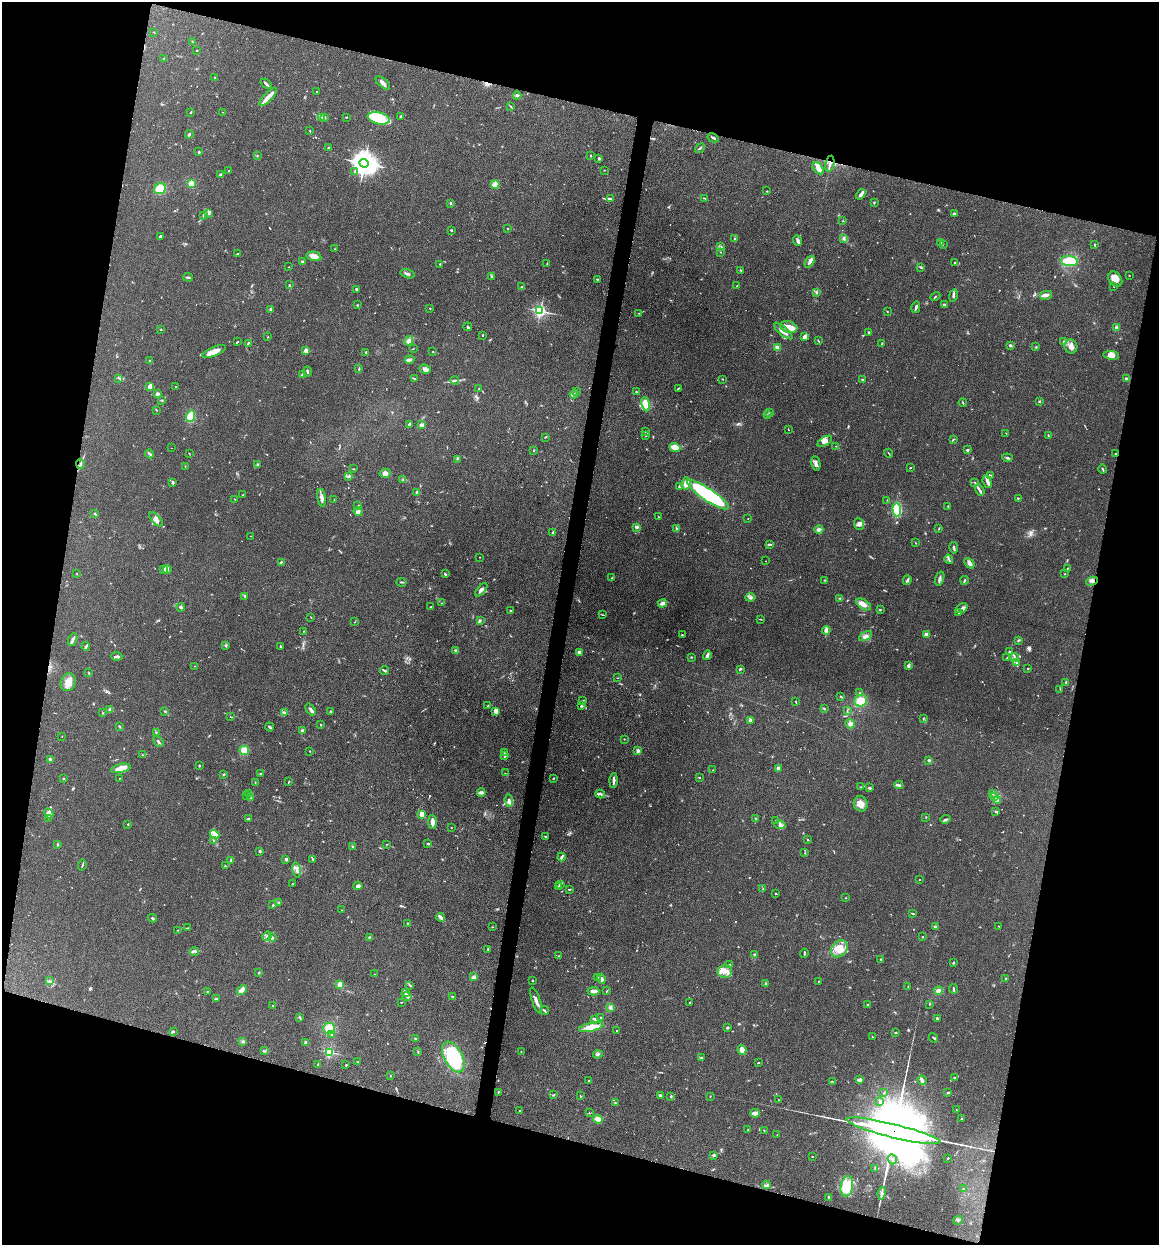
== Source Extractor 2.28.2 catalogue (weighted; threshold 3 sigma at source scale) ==
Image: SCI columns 340-4964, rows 795-5765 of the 6832 x 5775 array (HDU 1 of 3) = the unmasked area's bounding box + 8 px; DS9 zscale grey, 4 x 4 block average (1 PNG px = mean of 4 x 4 image px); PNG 1161 x 1247 px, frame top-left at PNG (2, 2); each listed source drawn as its Kron ellipse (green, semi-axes under 4 px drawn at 4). Shown black and unused: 30% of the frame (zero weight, under 3 of 4 exposures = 2% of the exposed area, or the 3 px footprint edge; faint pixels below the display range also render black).
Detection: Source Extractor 2.28.2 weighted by HDU 2 'WHT'. Background 0.167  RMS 0.0077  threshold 0.0347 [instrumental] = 3 sigma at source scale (4.5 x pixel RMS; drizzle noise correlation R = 1.50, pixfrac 1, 0.05/0.05 arcsec/px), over >= 5 px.
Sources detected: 771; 9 too faint to see at this stretch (4 x 4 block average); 1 inside a brighter object's white glare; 4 cosmic-ray / hot-pixel residue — neither listed nor drawn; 21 coinciding with a brighter row at this scale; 50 inside a brighter listed object's ellipse — not listed separately; of the other 686, all 500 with FLUX_AUTO >= 1.71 (the completeness limit of this list) listed and drawn (186 fainter detections not listed), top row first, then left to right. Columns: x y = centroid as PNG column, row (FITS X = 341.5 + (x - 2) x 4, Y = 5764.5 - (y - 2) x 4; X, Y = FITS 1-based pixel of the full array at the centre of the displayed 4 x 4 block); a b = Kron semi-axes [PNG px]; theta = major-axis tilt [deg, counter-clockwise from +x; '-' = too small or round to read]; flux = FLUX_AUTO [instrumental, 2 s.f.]
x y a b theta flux
154 32 2 2 - 2.9
192 42 2 2 - 3
196 51 2 2 - 1.8
163 59 2 2 - 1.8
215 78 2 2 - 2.6
383 83 9 3 -41 18
266 84 6 2 -42 11
316 92 2 2 - 4.3
517 96 4 2 - 7
268 97 12 4 45 28
511 106 2 2 - 2.5
191 112 2 2 - 2.9
223 112 2 2 - 2.3
400 116 3 2 - 4.5
321 117 3 2 - 6.1
324 117 4 2 - 5.4
346 117 2 2 - 2.7
379 118 11 6 -13 130
310 131 2 2 - 2.5
189 134 4 2 - 5.5
713 138 6 2 -29 8.3
328 148 4 2 - 3.9
700 148 5 2 - 4.5
198 152 2 2 - 2
257 156 2 2 - 2.3
591 156 2 2 - 3.6
599 158 2 2 - 10
364 163 5 4 - 5600
830 164 8 2 78 14
818 168 7 4 -49 23
604 170 2 2 - 2
229 171 2 2 - 4.4
355 171 3 2 - 4.2
221 174 3 2 - 8.3
191 183 2 2 - 220
495 184 4 3 - 29
160 189 6 5 - 74
767 191 2 2 - 2.6
861 194 6 3 57 14
705 198 2 2 - 3.1
611 199 4 2 - 6.9
450 203 2 2 - 3.9
874 203 3 2 - 3.8
209 213 4 3 - 6.3
954 214 3 3 - 6
204 215 3 2 - 6.8
843 221 2 2 - 2.6
508 229 2 2 - 3.7
451 230 2 2 - 6.1
160 237 3 2 - 7.6
735 238 2 2 - 4.6
843 238 4 2 - 6.4
798 241 5 2 - 11
941 243 4 2 - 5.8
1094 244 2 2 - 2.7
943 245 2 2 - 2.4
720 247 4 2 - 5.9
334 249 2 2 - 5.3
720 252 2 2 - 2.1
237 254 3 2 - 4.9
314 256 7 4 -12 34
302 261 2 2 - 6.3
1069 261 8 5 -7 120
810 262 7 3 58 13
547 263 2 2 - 2
955 263 3 2 - 3.3
440 264 2 2 - 5.7
289 267 2 2 - 2.3
921 267 2 2 - 2.7
741 270 3 2 - 3.7
407 274 7 2 -15 9.4
1129 275 2 2 - 1.7
492 276 2 2 - 7.3
188 277 5 2 - 5.2
597 279 3 2 - 3.9
1115 279 8 6 -53 40
289 285 2 2 - 2.7
737 286 2 2 - 3.5
1114 286 2 2 - 2
522 287 2 2 - 1.8
356 289 2 2 - 7.8
816 292 4 2 - 5.5
953 295 6 2 79 11
1046 295 6 3 12 14
935 296 5 2 - 4
358 305 2 2 - 2.6
945 305 2 2 - 17
916 307 6 2 77 11
430 308 2 2 - 4.3
270 309 2 2 - 9.5
540 311 2 2 - 1200
887 311 2 2 - 3
639 313 2 2 - 2
468 327 4 2 - 4.9
789 327 9 6 -17 45
1117 328 3 3 - 10
161 330 2 2 - 3.2
783 331 11 4 -41 27
868 332 2 2 - 10
482 335 3 2 - 2.5
268 337 2 2 - 2.2
804 337 4 3 - 20
409 341 5 4 - 16
818 341 4 2 - 3.4
237 342 2 2 - 2.7
1064 342 3 3 - 6.9
248 343 3 2 - 4.6
881 344 3 2 - 2.8
1010 345 3 2 - 7.5
1036 347 3 2 - 4.4
1071 347 7 6 - 29
777 348 3 3 - 11
413 349 2 2 - 1.7
306 351 2 2 - 100
214 352 13 4 22 49
433 352 2 2 - 2.1
366 353 2 2 - 3.6
1111 355 8 4 -8 33
149 360 3 2 - 2.5
409 360 5 2 - 13
359 369 2 2 - 3.8
425 369 6 2 -18 11
307 371 5 2 - 6.8
303 375 3 2 - 11
119 378 2 2 - 3.9
414 379 3 2 - 4.1
723 379 2 2 - 3.6
862 379 3 2 - 4.5
1126 379 2 2 - 11
455 380 4 2 - 5.5
150 386 4 3 - 20
176 387 3 2 - 2.2
678 388 3 2 - 3.5
478 389 2 2 - 2.4
576 392 2 2 - 12
636 392 2 2 - 4.9
157 394 3 2 - 13
574 394 4 2 - 16
162 400 3 2 - 3.8
1039 402 3 2 - 4
963 403 4 2 - 3.1
646 404 7 4 -79 55
156 410 2 2 - 2.5
769 413 2 2 - 1.8
767 415 2 2 - 2.7
190 416 6 4 71 70
409 425 3 2 - 5.7
422 425 3 2 - 14
788 429 2 2 - 2.2
645 432 3 2 - 4.8
1006 433 2 2 - 2.8
1048 435 2 2 - 2.8
646 436 2 2 - 3.7
545 437 3 2 - 2.8
953 439 3 2 - 3.9
825 441 8 4 33 28
836 446 3 2 - 2.1
675 447 5 4 - 46
172 448 2 2 - 2.6
534 450 2 2 - 3.3
967 450 2 2 - 12
189 453 2 2 - 1.8
888 453 5 2 - 2.9
1115 453 2 2 - 2.6
149 454 4 2 - 5.1
1007 458 5 2 - 8.5
457 459 2 2 - 2.5
80 464 5 2 - 5.6
816 464 7 2 -79 12
257 465 2 2 - 2.6
185 466 2 2 - 2.3
910 468 2 2 - 3.2
353 469 2 2 - 2.8
1103 469 4 2 - 4.6
385 473 5 4 - 22
990 475 2 2 - 2.4
348 476 3 2 - 5.6
403 480 2 2 - 2.1
173 482 3 2 - 7.4
975 482 3 2 - 3
987 482 6 3 -69 17
686 483 6 5 - 31
680 487 3 3 - 13
980 490 6 2 -56 8.7
416 492 3 2 - 7.2
243 495 2 2 - 1.8
708 495 25 6 -33 580
322 498 9 3 -80 21
1018 498 2 2 - 3.2
234 499 2 2 - 1.7
334 500 2 2 - 1.9
887 500 2 2 - 2
358 506 3 2 - 2.7
948 506 2 2 - 2.7
897 510 7 4 -89 250
358 511 5 4 - 12
95 514 3 2 - 5.8
659 517 2 2 - 2.1
748 518 2 2 - 1.8
156 519 9 4 -48 21
859 524 6 5 - 19
637 527 3 2 - 11
676 528 3 2 - 4.1
939 528 4 2 - 2.8
819 529 4 4 - 13
552 533 4 2 - 3.2
251 536 2 2 - 1.7
916 543 2 2 - 2.3
769 544 3 2 - 4.8
954 548 5 2 - 10
480 557 2 2 - 2
949 559 5 2 - 7.5
766 561 2 2 - 2.2
281 562 3 2 - 5.6
969 563 6 3 -49 13
1067 568 3 2 - 2.7
163 569 3 2 - 4.9
167 570 4 3 - 9.9
76 574 2 2 - 2.3
445 574 3 2 - 7
1065 574 2 2 - 2.6
612 578 3 2 - 3
940 579 7 2 71 10
825 580 2 2 - 2
907 580 5 3 - 8.9
964 580 4 2 - 6
1092 581 6 3 23 14
402 582 5 2 - 5.7
481 590 8 2 48 15
245 596 3 2 - 6.2
750 597 5 2 - 8
840 598 4 2 - 4.5
442 603 2 2 - 2.6
662 603 4 3 - 24
863 604 8 4 -32 25
181 607 4 3 - 7.1
431 607 3 2 - 3.2
962 608 6 2 35 8.9
880 610 2 2 - 2.9
511 611 3 2 - 3.3
959 613 3 2 - 5.1
602 615 2 2 - 2.1
311 617 2 2 - 1.7
760 619 4 2 - 3.2
480 620 2 2 - 4.3
355 622 4 2 - 2.1
826 630 4 3 - 9.4
304 631 2 2 - 2.5
682 634 2 2 - 3.4
926 635 3 3 - 16
865 636 7 3 31 15
73 639 6 3 67 16
1018 641 3 2 - 3.8
226 646 3 2 - 5.8
280 646 3 2 - 5.3
86 647 4 2 - 9.6
456 651 3 3 - 12
579 652 3 3 - 9.4
1009 652 4 3 - 7.9
707 655 5 2 - 16
117 656 5 2 - 14
691 657 2 2 - 3.3
1007 658 2 2 - 4.8
1015 658 4 2 - 8.8
1017 663 2 2 - 6.3
195 666 2 2 - 2.1
908 666 4 3 - 12
1028 668 2 2 - 2.7
740 669 4 2 - 4.9
384 670 5 2 - 7.9
89 673 3 2 - 3.6
617 678 3 2 - 2
68 682 9 7 69 42
1066 682 2 2 - 4.1
1060 689 2 2 - 1.8
860 693 2 2 - 4.2
841 697 3 2 - 3.7
583 700 2 2 - 2.9
796 701 2 2 - 1.8
861 701 6 5 - 63
488 706 3 2 - 4.3
581 706 3 2 - 5.5
824 708 2 2 - 3.1
110 710 3 3 - 13
311 710 7 2 -51 16
165 711 2 2 - 4.9
330 711 3 2 - 4.5
496 711 3 3 - 19
847 711 4 2 - 4.1
103 713 2 2 - 2.5
284 713 3 2 - 4.6
230 717 3 2 - 2.4
923 718 2 2 - 2.8
751 720 4 3 - 10
850 724 5 4 - 15
321 725 2 2 - 2.8
119 726 3 2 - 3.1
270 727 4 2 - 6.1
303 731 3 3 - 10
156 732 2 2 - 2.3
62 736 2 2 - 2.1
624 739 2 2 - 2.5
158 741 6 2 -50 6.6
244 750 4 4 - 46
310 751 2 2 - 2.2
638 751 3 3 - 12
505 752 2 2 - 1.8
142 755 3 2 - 3.7
505 756 3 2 - 8.1
50 759 4 2 - 9.2
929 760 2 2 - 27
199 766 3 2 - 3.6
121 768 10 3 14 67
778 768 4 3 - 8.3
713 770 2 2 - 3.2
260 773 2 2 - 2.3
505 773 2 2 - 2.1
223 774 2 2 - 3.7
120 778 2 2 - 2.1
554 778 2 2 - 3
700 778 3 2 - 3
64 779 3 2 - 3.6
613 780 7 2 87 19
255 782 2 2 - 2
289 782 3 2 - 3.5
899 785 4 2 - 9.5
861 787 3 2 - 3.3
869 788 3 2 - 5.5
481 792 4 3 - 12
249 793 3 2 - 5.5
600 794 4 2 - 6.9
993 794 2 2 - 1.7
247 795 2 2 - 2.6
995 797 2 2 - 2.3
250 798 3 2 - 3.9
509 800 6 3 -85 12
997 801 3 3 - 8.2
861 804 8 7 - 31
996 812 3 2 - 4.5
49 813 5 3 - 23
422 814 4 3 - 34
926 817 2 2 - 3.1
48 818 2 2 - 2
248 819 3 2 - 7
756 819 3 2 - 3.3
945 819 5 2 - 6.6
776 820 3 2 - 2
432 822 7 3 -88 22
128 824 2 2 - 3.1
780 825 5 4 - 14
451 827 2 2 - 1.9
215 835 5 4 - 17
546 837 3 2 - 5
213 840 2 2 - 2.1
808 840 2 2 - 2.9
57 844 3 2 - 3.2
386 844 2 2 - 1.8
428 844 3 2 - 4
353 847 3 3 - 5.3
260 851 2 2 - 6.7
805 853 2 2 - 2.5
562 857 4 2 - 12
286 859 2 2 - 40
313 859 3 2 - 4.6
231 860 3 2 - 4.3
82 865 6 2 74 5.3
225 866 3 2 - 2.4
297 870 8 2 -80 12
919 880 2 2 - 3.2
293 884 2 2 - 3.3
561 884 3 2 - 5.5
358 886 4 3 - 11
558 887 3 2 - 3.1
763 888 2 2 - 2.1
569 889 3 2 - 4
776 894 2 2 - 3.2
846 898 2 2 - 2.5
279 902 3 2 - 4.1
273 905 3 2 - 5.4
341 910 2 2 - 1.7
912 913 4 2 - 4.1
441 917 4 3 - 20
153 918 4 2 - 6.8
408 923 2 2 - 15
999 926 2 2 - 3.5
492 927 3 2 - 2
935 927 4 2 - 7.6
187 928 3 2 - 2.3
178 930 2 2 - 2.8
267 936 5 3 - 11
272 937 3 2 - 6.3
369 937 2 2 - 3.8
923 937 2 2 - 2.8
488 949 4 2 - 3.7
839 949 9 7 47 48
194 951 5 2 - 16
804 953 4 2 - 4.7
755 955 3 2 - 7.1
558 956 2 2 - 2.2
881 959 3 2 - 4.7
953 963 2 2 - 16
730 965 2 2 - 11
725 971 7 6 - 29
259 973 3 2 - 3.1
375 974 3 2 - 1.8
474 977 4 2 - 14
598 977 2 2 - 2.3
1006 978 2 2 - 5.7
601 979 5 3 - 16
49 981 2 2 - 2.6
533 981 2 2 - 3.2
818 981 2 2 - 2.1
340 984 2 2 - 150
766 984 2 2 - 4.7
409 985 3 2 - 3.4
908 987 2 2 - 1.7
953 989 5 2 - 7.6
242 990 5 3 - 26
208 991 3 2 - 2.4
593 991 6 3 2 23
607 991 3 2 - 3.8
938 991 4 4 - 16
405 993 4 2 - 5.3
407 997 5 2 - 6.2
452 997 3 2 - 6.6
216 999 3 2 - 5.6
536 1000 14 3 -71 21
401 1002 2 2 - 1.8
690 1002 2 2 - 4.3
929 1004 2 2 - 2
868 1005 2 2 - 3
273 1006 2 2 - 3.4
610 1007 3 3 - 8.3
544 1011 4 2 - 6
300 1018 3 2 - 4.1
600 1018 2 2 - 3
937 1018 3 2 - 5.6
595 1019 3 2 - 6.3
591 1027 12 4 13 68
329 1028 6 5 - 46
728 1028 3 2 - 4.5
173 1031 3 2 - 5.4
616 1031 2 2 - 3.1
896 1033 2 2 - 3.3
332 1035 3 2 - 4.1
873 1037 2 2 - 2.3
933 1038 5 2 - 4.5
416 1039 2 2 - 3.2
243 1042 3 2 - 4.9
305 1043 3 3 - 7.3
742 1050 5 4 - 34
265 1051 4 2 - 4.6
521 1051 2 2 - 1.8
329 1052 2 2 - 580
418 1052 3 2 - 3.3
598 1054 4 2 - 8.2
453 1057 16 9 -62 280
701 1058 4 2 - 4.6
358 1062 2 2 - 2.3
758 1063 2 2 - 3.3
318 1064 2 2 - 2.1
346 1065 3 2 - 3
390 1076 2 2 - 2
954 1077 3 2 - 2.4
859 1080 3 2 - 25
922 1080 5 3 - 12
589 1081 2 2 - 2.6
832 1081 2 2 - 2.5
498 1092 2 2 - 3.3
948 1092 3 2 - 7
884 1093 2 2 - 2.5
554 1095 4 2 - 3.4
660 1095 3 2 - 7.6
580 1096 2 2 - 2.2
710 1096 2 2 - 2.3
671 1097 3 2 - 4.8
778 1100 2 2 - 1.8
880 1101 3 2 - 4.5
615 1103 3 2 - 2.3
956 1110 2 2 - 1.8
520 1111 3 2 - 3.1
589 1113 2 2 - 1.8
755 1113 4 3 - 23
961 1118 3 2 - 2.7
598 1119 5 4 - 27
748 1130 2 2 - 2.2
764 1130 2 2 - 2
893 1131 48 7 -14 180000
777 1135 2 2 - 3.9
713 1155 2 2 - 2.4
812 1156 2 2 - 2.5
948 1158 2 2 - 2.9
892 1159 5 2 - 5.4
875 1169 3 2 - 4
766 1185 4 2 - 7.3
847 1186 10 6 80 66
963 1189 2 2 - 3.3
882 1193 6 2 78 9.2
829 1197 2 2 - 7.1
958 1220 5 2 - 5.6
Overlapping masked pixels (flux is a lower limit): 3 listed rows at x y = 830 164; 1092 581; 893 1131
Diffuse or blended objects may show on this block-average render without a row.